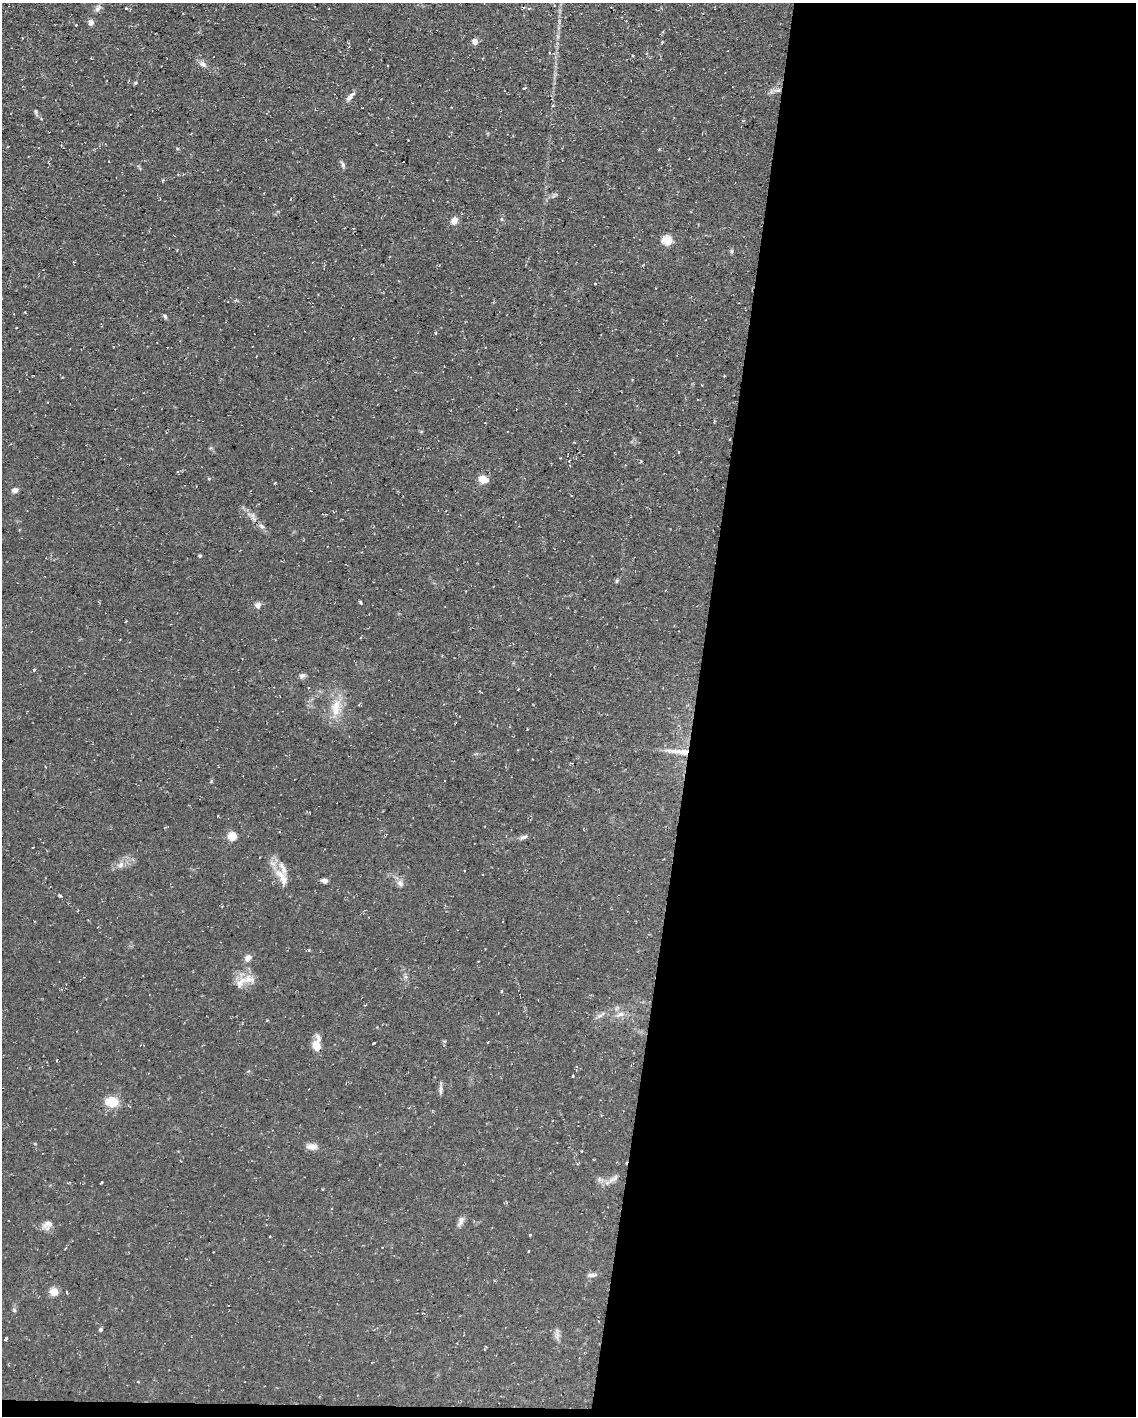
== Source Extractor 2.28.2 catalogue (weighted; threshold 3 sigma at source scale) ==
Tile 12 of 4 x 3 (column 4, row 3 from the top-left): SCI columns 3404-4537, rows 216-1629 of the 4537 x 4562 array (HDU 1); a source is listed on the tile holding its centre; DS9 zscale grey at full resolution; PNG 1138 x 1418 px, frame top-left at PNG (2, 3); no overlay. Shown black and unused: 39% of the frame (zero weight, under 2 of 3 exposures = <1% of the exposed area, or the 3 px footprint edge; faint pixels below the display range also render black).
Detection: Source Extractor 2.28.2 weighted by HDU 2 'WHT'; one run over the whole footprint, this tile lists its part. Background 0.112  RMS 0.0077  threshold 0.0345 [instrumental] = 3 sigma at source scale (4.5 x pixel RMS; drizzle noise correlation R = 1.50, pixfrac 1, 0.05/0.05 arcsec/px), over >= 5 px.
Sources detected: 77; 2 inside a brighter listed object's ellipse — not listed separately; the other 75 listed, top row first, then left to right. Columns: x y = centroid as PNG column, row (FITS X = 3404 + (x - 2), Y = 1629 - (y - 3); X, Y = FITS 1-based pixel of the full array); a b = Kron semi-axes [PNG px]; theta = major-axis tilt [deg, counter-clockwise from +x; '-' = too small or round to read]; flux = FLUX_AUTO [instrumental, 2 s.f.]
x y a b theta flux
98 8 12 6 53 2.7
126 8 4 3 - 0.72
91 23 7 6 - 2.8
76 25 3 2 - 0.62
475 41 5 5 - 6.2
662 42 4 3 - 0.69
203 64 10 7 -39 3.3
777 90 12 6 3 3.7
350 97 17 5 49 3.5
36 111 8 4 -81 1.2
659 149 4 4 - 0.63
343 165 9 5 -76 1.6
163 180 4 3 - 0.88
502 219 6 4 90 0.96
454 220 9 7 58 4.3
667 240 5 5 - 36
732 251 6 4 90 1.1
595 283 3 2 - 1
165 316 7 4 -71 1.2
16 328 3 2 - 0.81
435 333 4 3 - 0.72
724 376 3 3 - 0.47
678 452 3 3 - 0.8
209 479 4 4 - 0.85
483 479 9 6 -14 9.6
15 490 6 5 - 3.8
252 515 8 6 67 2.6
262 526 8 5 -28 2.1
200 556 5 4 - 0.93
617 581 6 4 89 0.95
361 602 5 3 - 1
258 605 8 7 - 3.2
361 637 3 3 - 0.66
34 670 4 3 - 0.99
302 675 9 6 18 2.1
336 707 25 13 83 16
527 729 2 2 - 0.55
680 752 32 7 -5 11
385 835 4 3 - 0.65
232 836 5 5 - 27
524 837 10 5 10 2.3
121 865 10 7 47 3.8
282 877 31 12 -57 13
324 881 7 5 -5 3.1
400 883 10 8 -26 3.3
60 895 4 3 - 1
309 950 4 3 - 0.72
248 958 8 6 54 4.2
248 979 18 13 -6 9.9
502 991 4 3 - 0.72
620 1014 11 6 8 3.8
600 1015 15 5 32 3
374 1043 3 2 - 0.64
316 1045 12 7 80 14
56 1061 3 2 - 1
573 1076 3 2 - 0.6
441 1089 16 4 87 2.4
112 1102 10 8 -6 20
312 1146 15 8 -3 4.6
581 1151 3 3 - 1.6
599 1179 7 4 -72 1.7
613 1179 18 6 34 4.5
102 1182 3 2 - 0.7
323 1189 3 2 - 0.55
460 1221 15 6 68 3.3
48 1224 17 9 27 5.3
530 1235 4 3 - 0.59
528 1251 3 2 - 0.96
592 1275 12 5 5 3
54 1292 5 5 - 22
66 1292 3 2 - 0.85
14 1310 6 5 - 1.2
100 1330 5 4 - 1.3
557 1335 15 6 89 3.1
6 1339 4 3 - 0.82
Overlapping masked pixels (flux is a lower limit): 2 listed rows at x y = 680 752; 385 835
Unlisted compact peaks at least as high as the median listed source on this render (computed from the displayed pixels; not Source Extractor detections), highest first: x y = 135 83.